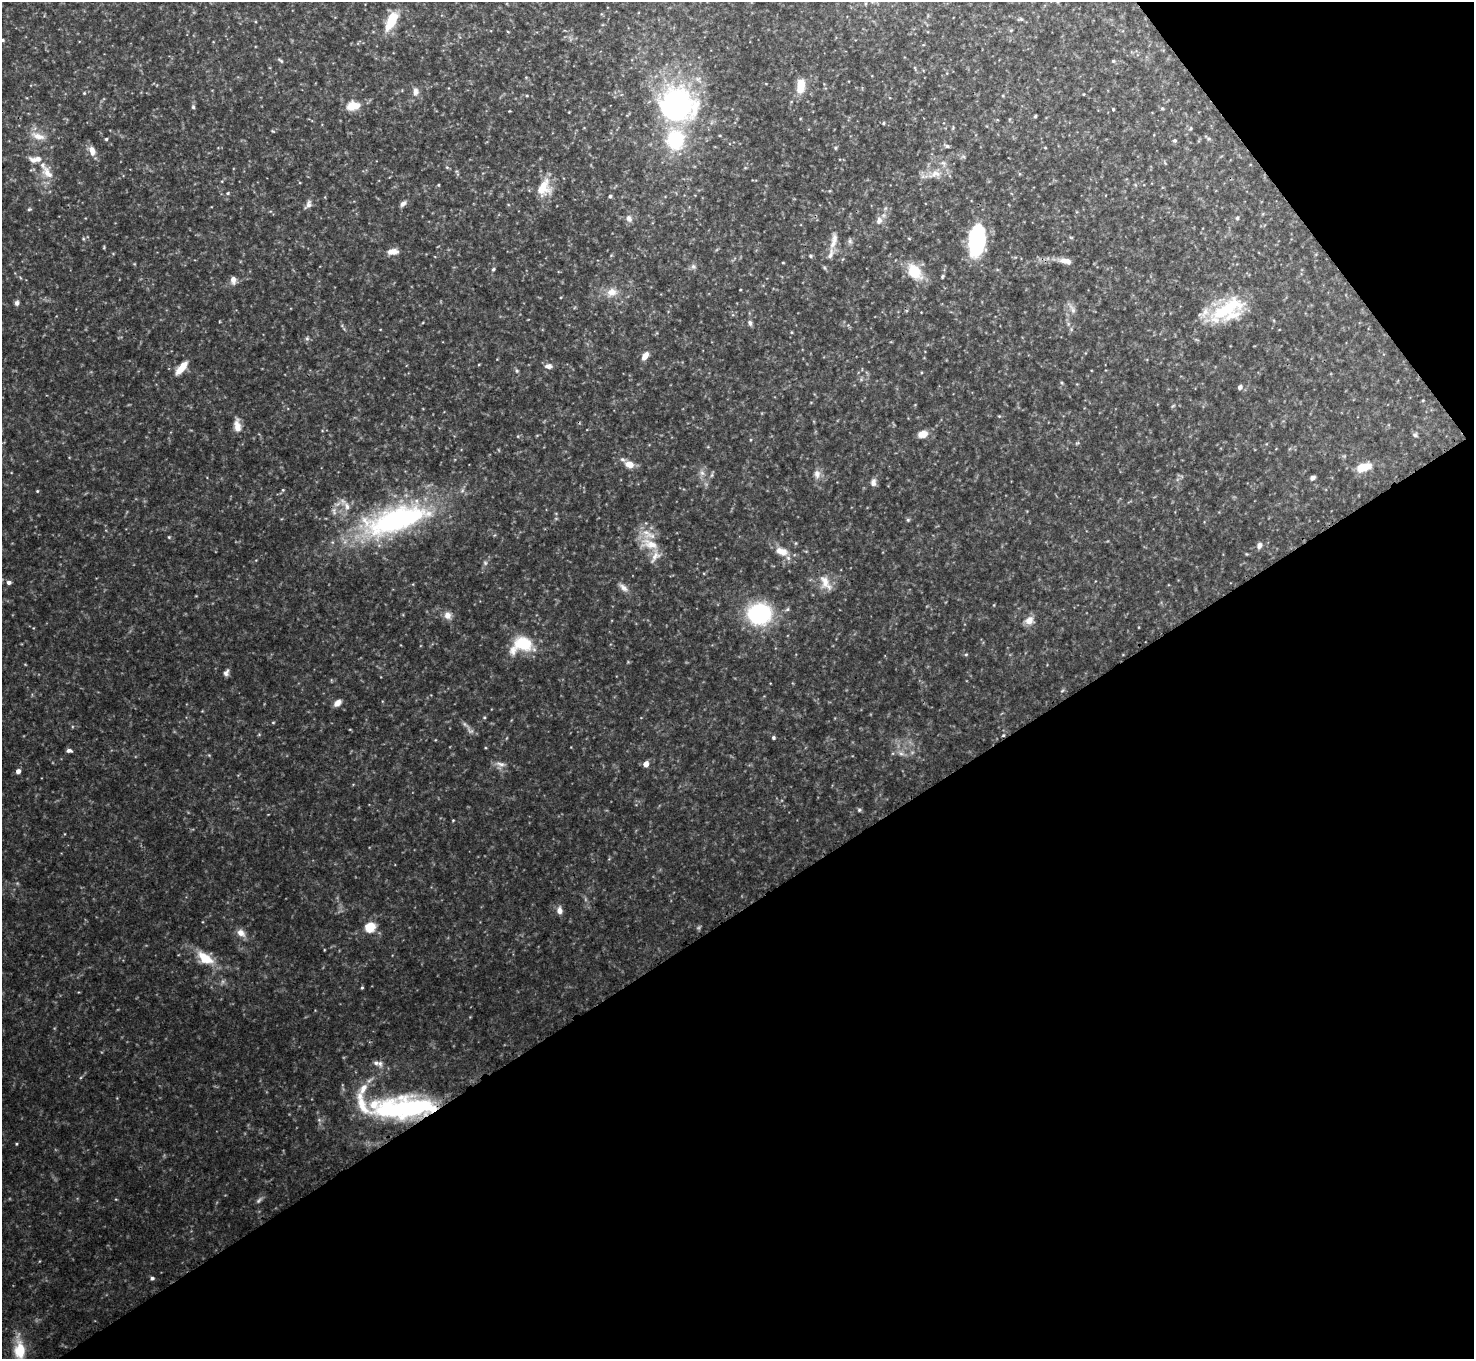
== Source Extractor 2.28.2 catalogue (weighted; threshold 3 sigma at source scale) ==
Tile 12 of 4 x 4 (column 4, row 3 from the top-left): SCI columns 4423-5894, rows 1526-2882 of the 5904 x 5905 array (HDU 1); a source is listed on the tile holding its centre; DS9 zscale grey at full resolution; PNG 1476 x 1361 px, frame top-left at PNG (2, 2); no overlay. Shown black and unused: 37% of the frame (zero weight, under 3 of 4 exposures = <1% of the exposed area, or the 3 px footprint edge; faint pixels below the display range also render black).
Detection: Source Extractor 2.28.2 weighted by HDU 2 'WHT'; one run over the whole footprint, this tile lists its part. Background 0.132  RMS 0.0051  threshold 0.0231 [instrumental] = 3 sigma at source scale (4.5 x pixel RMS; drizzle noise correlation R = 1.50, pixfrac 1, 0.05/0.05 arcsec/px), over >= 5 px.
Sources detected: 203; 11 too faint to see at this stretch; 2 inside a brighter object's white glare — not listed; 19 inside a brighter listed object's ellipse — not listed separately; the other 171 listed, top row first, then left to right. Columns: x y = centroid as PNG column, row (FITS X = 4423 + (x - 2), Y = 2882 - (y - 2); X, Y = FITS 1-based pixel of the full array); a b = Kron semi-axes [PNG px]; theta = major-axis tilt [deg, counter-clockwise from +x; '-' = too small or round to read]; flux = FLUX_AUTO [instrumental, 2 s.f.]
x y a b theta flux
1020 19 8 4 11 0.95
391 21 24 11 65 17
1011 30 5 4 - 0.62
508 32 5 3 - 0.43
3 40 4 3 - 0.68
280 60 8 4 -37 0.92
1113 61 5 4 - 0.79
526 77 5 3 - 0.48
698 80 13 9 -45 4.6
766 84 4 3 - 0.37
801 86 14 8 81 13
415 91 12 9 90 3.7
84 93 5 5 - 0.66
1083 94 4 2 - 0.36
527 96 4 4 - 0.59
1003 96 4 3 - 0.48
677 105 32 28 -26 150
353 106 14 9 9 12
193 107 7 5 -89 1.1
1162 108 5 5 - 0.7
1113 109 3 3 - 0.64
509 111 3 3 - 0.38
1035 116 4 3 - 0.68
883 123 4 4 - 0.68
953 128 6 4 71 0.72
1190 129 6 5 - 0.98
273 131 5 3 - 0.51
38 136 23 10 -18 8.5
1208 138 9 4 -35 1.2
106 139 4 3 - 0.8
675 140 25 20 87 43
1174 141 5 4 - 1
947 146 8 4 -22 1.4
836 148 5 5 - 0.73
1045 148 4 3 - 0.45
92 151 13 8 -72 4.7
963 157 8 5 -7 1.2
1165 163 6 4 -71 0.64
447 167 6 5 - 0.79
745 168 6 4 18 0.59
47 173 22 15 -58 9.7
458 174 7 4 -65 0.87
935 174 25 13 18 9
1020 174 5 5 - 0.67
222 181 4 3 - 0.44
438 185 4 3 - 0.59
543 185 23 20 -18 12
228 193 5 4 - 0.79
610 196 5 4 - 1
308 204 14 8 62 2.8
403 204 10 5 44 2
508 204 5 3 - 0.45
29 209 6 4 20 0.82
629 218 11 9 -62 3
1237 218 5 5 - 0.89
879 220 13 9 78 3.9
1071 237 6 4 -3 0.63
83 239 5 4 - 0.7
977 240 29 15 85 65
850 241 9 7 -71 1.7
104 247 5 3 - 0.59
392 252 14 8 6 5.2
831 254 27 10 63 6.4
611 255 6 3 20 0.57
811 256 6 5 - 0.93
843 259 6 3 69 0.6
1065 261 17 7 -12 4.6
783 263 3 3 - 0.53
693 267 8 7 - 1.8
493 269 6 5 - 0.95
914 271 24 15 -51 16
942 276 5 4 - 0.74
21 278 5 3 - 0.51
233 280 9 7 -86 3.6
740 290 3 2 - 0.41
612 292 17 12 21 7.8
17 303 7 6 - 1.8
1072 308 20 6 -59 3.2
1227 309 53 22 30 36
750 323 8 6 -75 1.6
1068 324 7 6 - 1.5
791 332 5 3 - 0.52
307 338 7 5 76 1.2
645 356 11 6 57 4.5
497 359 3 3 - 0.32
479 364 5 3 - 0.45
548 366 10 7 -5 3
181 368 16 6 49 8.7
517 371 6 5 - 1
921 372 4 3 - 0.47
861 379 6 6 - 1.1
1062 383 6 5 - 0.82
1077 384 4 4 - 0.46
1240 387 5 5 - 2.1
1423 400 4 4 - 0.48
915 405 5 3 - 0.37
1173 406 6 5 - 0.84
999 416 5 4 - 0.55
237 426 18 9 -85 5.7
923 434 11 8 15 5.9
1415 435 7 6 - 1.1
518 436 5 4 - 0.61
750 440 5 3 - 0.5
1077 443 6 5 - 0.79
1266 444 5 4 - 0.52
708 447 6 3 -18 0.54
629 464 11 8 -21 5.8
1363 467 18 9 18 12
702 473 10 9 - 3.3
817 474 13 10 87 4.2
712 475 7 5 82 1
1180 476 11 3 -25 0.91
1313 478 5 4 - 2
873 482 10 7 86 2.6
283 490 5 4 - 0.68
37 491 4 4 - 0.58
337 504 14 6 29 3
394 520 97 34 18 140
908 520 5 5 - 0.89
169 537 5 4 - 0.66
796 543 5 4 - 0.68
649 544 29 15 -16 12
1259 546 9 7 75 2.1
782 551 19 10 -21 8.3
1246 554 5 4 - 0.57
485 563 8 6 -58 1.6
9 582 6 5 - 2
825 583 25 14 -60 9.4
623 587 17 7 -42 3.5
994 605 4 4 - 0.46
787 609 7 5 22 1.1
759 614 20 18 -1 68
448 615 10 9 - 4.4
1029 621 13 11 20 5
33 628 4 3 - 0.36
522 644 24 16 14 27
966 655 5 4 - 0.74
628 662 4 4 - 0.55
226 673 9 6 68 2.1
1062 691 7 5 52 0.95
337 703 10 7 41 3.7
202 711 3 3 - 0.41
484 717 5 4 - 0.71
273 722 5 4 - 0.59
259 734 6 4 1 0.6
1003 735 5 4 - 0.75
773 738 5 5 - 1.1
435 740 4 3 - 0.4
69 751 6 4 -4 2
901 753 11 7 -26 2.9
646 764 5 5 - 4.8
500 765 17 12 -7 4.4
18 771 5 4 - 2.9
859 810 5 5 - 1
453 820 4 4 - 0.5
559 910 10 7 -85 3.2
370 927 6 5 - 38
241 933 13 9 -41 4.7
324 950 4 2 - 0.39
205 958 25 14 -32 15
362 988 5 4 - 0.75
470 1017 4 4 - 0.41
380 1063 10 8 87 2.4
81 1077 5 3 - 0.62
370 1080 15 6 33 3.1
390 1111 52 30 -12 62
16 1144 4 3 - 0.55
116 1199 5 3 - 0.44
259 1200 11 6 43 1.8
152 1278 6 5 - 1.2
19 1350 28 12 -85 19
Overlapping masked pixels (flux is a lower limit): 3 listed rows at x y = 394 520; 1003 735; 390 1111
Isophote crosses this tile's border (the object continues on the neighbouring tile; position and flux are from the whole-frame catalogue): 3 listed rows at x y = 3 40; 9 582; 19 1350